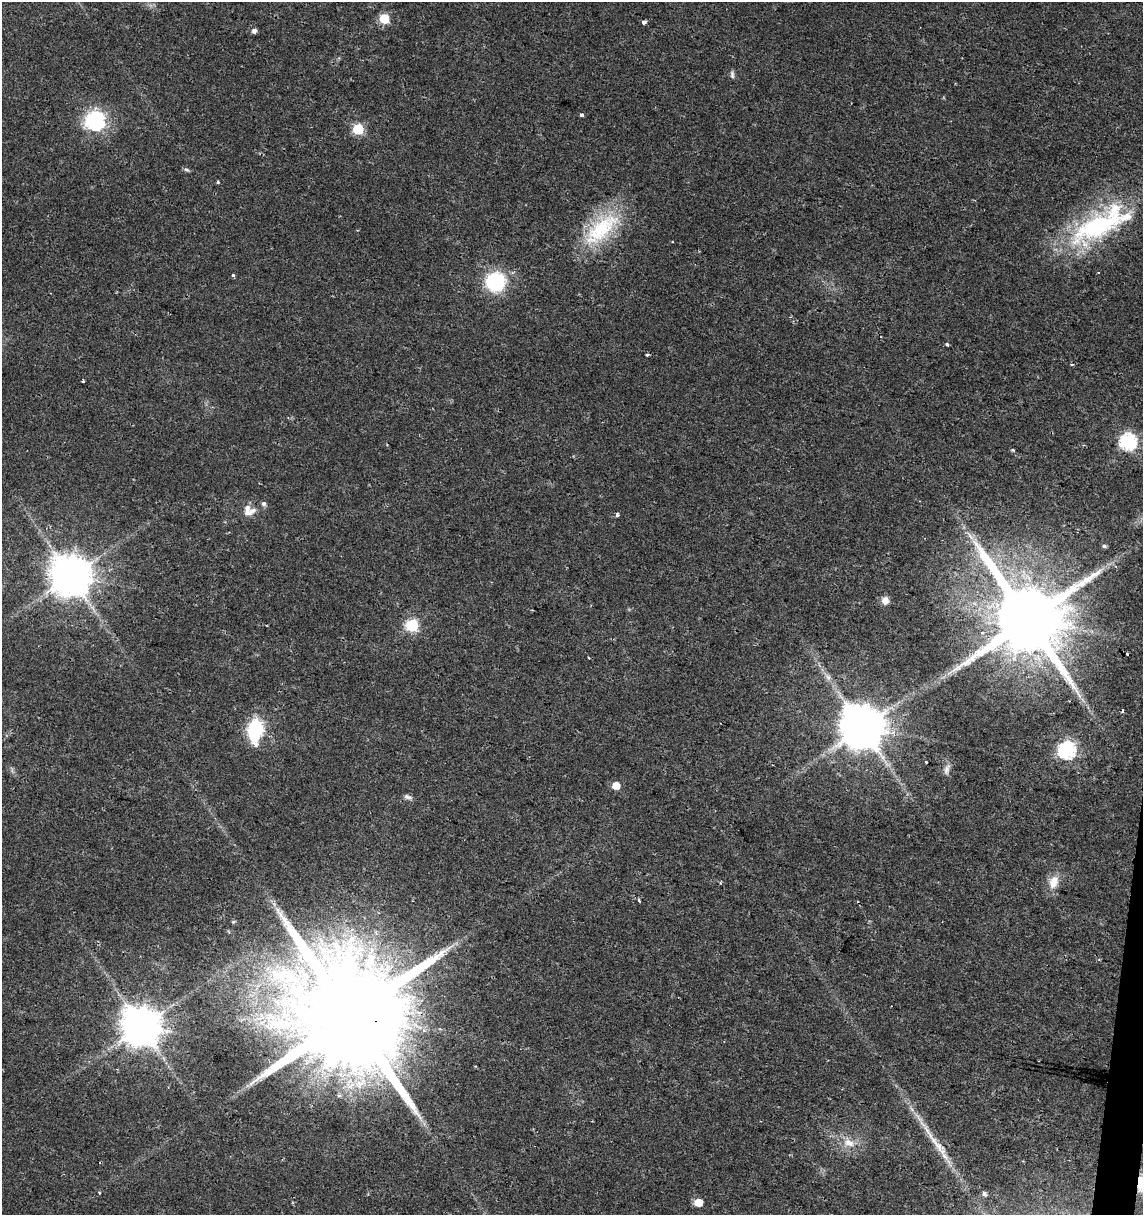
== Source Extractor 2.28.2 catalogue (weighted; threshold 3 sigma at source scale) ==
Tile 6 of 4 x 4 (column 2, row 2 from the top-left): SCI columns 1426-2566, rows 2428-3640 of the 5073 x 4864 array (HDU 1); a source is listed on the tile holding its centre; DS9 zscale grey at full resolution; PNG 1145 x 1217 px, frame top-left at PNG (2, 2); no overlay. Shown black and unused: <1% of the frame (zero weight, under 2 of 3 exposures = <1% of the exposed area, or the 3 px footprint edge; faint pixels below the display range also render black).
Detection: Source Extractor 2.28.2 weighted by HDU 2 'WHT'; one run over the whole footprint, this tile lists its part. Background 0.0204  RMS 0.0027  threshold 0.0122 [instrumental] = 3 sigma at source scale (4.5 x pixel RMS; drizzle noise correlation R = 1.50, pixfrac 1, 0.0396/0.0396 arcsec/px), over >= 5 px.
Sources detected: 55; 3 cosmic-ray / hot-pixel residue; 2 long thin detections or spike segments (spike, bleed or trail) — not listed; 2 inside a brighter listed object's ellipse — not listed separately; the other 48 listed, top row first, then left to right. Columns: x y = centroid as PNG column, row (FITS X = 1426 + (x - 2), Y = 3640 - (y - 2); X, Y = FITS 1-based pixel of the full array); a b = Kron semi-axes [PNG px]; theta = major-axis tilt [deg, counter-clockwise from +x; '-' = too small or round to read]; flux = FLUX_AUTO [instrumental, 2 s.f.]
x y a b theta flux
384 19 6 6 - 15
644 22 4 3 - 1.3
254 31 5 5 - 1.1
732 74 11 5 -86 0.71
582 115 3 3 - 1.3
95 121 8 7 - 120
358 129 6 6 - 22
187 170 8 4 -26 0.52
218 182 3 3 - 0.56
1100 225 89 30 28 42
601 229 60 26 43 22
233 275 4 3 - 0.49
495 282 18 17 - 20
947 344 3 3 - 2.4
647 355 3 3 - 0.39
1072 364 4 3 - 0.43
83 381 3 3 - 1.2
1128 441 7 7 - 77
1013 450 4 4 - 0.36
264 503 6 6 - 0.68
247 512 14 9 -5 2
617 515 4 3 - 1
1104 546 6 4 0 0.66
70 576 12 11 - 950
885 600 8 7 - 1.6
1027 619 22 18 -29 3800
412 625 6 6 - 34
1127 654 3 3 - 1.4
589 658 3 2 - 0.28
828 677 13 6 -60 1.5
862 727 12 12 - 1200
255 729 11 8 81 49
1067 750 7 7 - 78
926 762 3 2 - 0.45
947 769 16 6 73 1.4
616 786 5 5 - 4.6
408 797 12 6 -13 0.94
1054 882 19 12 74 3.8
721 883 4 3 - 0.53
639 900 5 3 - 0.47
233 922 5 4 - 0.3
350 1015 37 26 -17 11000
141 1026 11 11 - 900
849 1143 16 10 -24 3.3
1142 1183 15 12 86 7.5
99 1193 3 3 - 0.59
985 1194 6 5 - 0.89
698 1202 6 5 - 5.5
Overlapping masked pixels (flux is a lower limit): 3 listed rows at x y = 1100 225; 350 1015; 1142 1183
Isophote crosses this tile's border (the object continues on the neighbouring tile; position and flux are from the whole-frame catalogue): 1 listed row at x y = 1142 1183